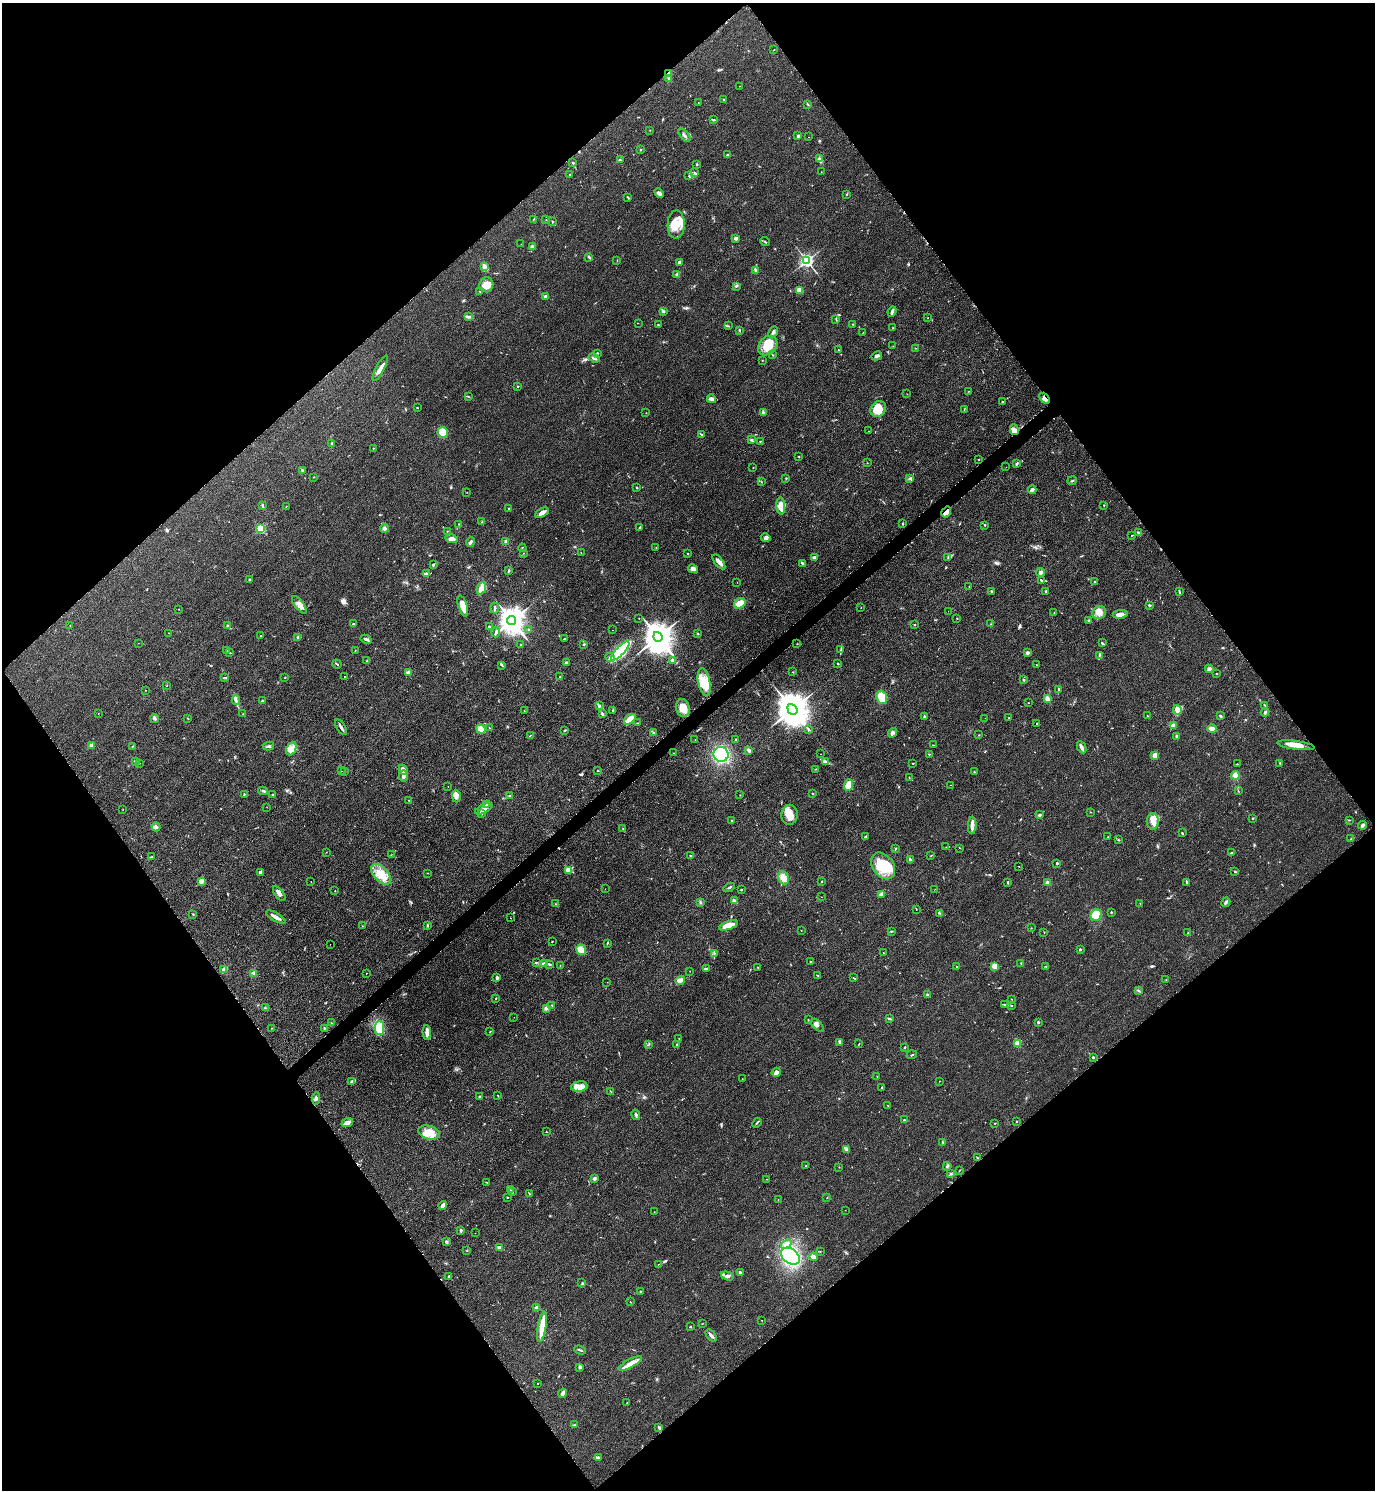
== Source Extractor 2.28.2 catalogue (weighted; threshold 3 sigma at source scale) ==
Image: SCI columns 313-5803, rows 7-5957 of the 5971 x 5974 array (HDU 1 of 3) = the unmasked area's bounding box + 8 px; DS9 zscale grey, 4 x 4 block average (1 PNG px = mean of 4 x 4 image px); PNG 1377 x 1492 px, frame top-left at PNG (2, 3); each listed source drawn as its Kron ellipse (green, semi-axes under 4 px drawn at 4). Shown black and unused: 50% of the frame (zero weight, under 2 of 3 exposures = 1% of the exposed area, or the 3 px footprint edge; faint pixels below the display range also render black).
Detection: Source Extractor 2.28.2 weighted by HDU 2 'WHT'. Background 0.0784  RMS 0.0076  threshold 0.0344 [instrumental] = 3 sigma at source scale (4.5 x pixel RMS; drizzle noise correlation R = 1.50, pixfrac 1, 0.05/0.05 arcsec/px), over >= 5 px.
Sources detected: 544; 2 inside a brighter object's white glare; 12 cosmic-ray / hot-pixel residue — neither listed nor drawn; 8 coinciding with a brighter row at this scale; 29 inside a brighter listed object's ellipse — not listed separately; the other 493 listed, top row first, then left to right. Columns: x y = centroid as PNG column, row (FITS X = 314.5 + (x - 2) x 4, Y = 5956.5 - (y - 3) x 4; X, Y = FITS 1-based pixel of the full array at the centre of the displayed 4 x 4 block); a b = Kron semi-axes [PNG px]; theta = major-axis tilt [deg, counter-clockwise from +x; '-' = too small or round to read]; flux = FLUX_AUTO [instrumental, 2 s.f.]
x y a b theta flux
774 50 2 2 - 1.5
669 73 3 2 - 19
669 78 3 2 - 8.1
740 86 2 2 - 1
724 100 2 2 - 1.2
698 102 2 2 - 0.86
808 104 2 2 - 2.6
714 120 3 2 - 2.4
650 130 2 2 - 1.8
685 135 8 2 -50 9.3
798 136 3 2 - 9.5
809 137 2 2 - 2.2
640 150 2 2 - 3.2
727 155 3 2 - 3.8
819 158 3 2 - 5.6
620 160 2 2 - 2.2
573 163 2 2 - 14
697 164 2 2 - 4.3
821 172 2 2 - 1.4
695 173 3 2 - 4.6
569 175 2 2 - 3.1
688 176 2 2 - 1.4
659 193 5 3 - 11
846 195 2 2 - 1.5
628 198 4 2 - 4.2
533 219 2 2 - 1.9
546 220 2 2 - 1
552 221 3 2 - 2.3
676 225 14 8 88 74
736 238 2 2 - 56
765 242 5 2 - 3.7
521 244 2 2 - 0.9
532 247 4 3 - 12
589 257 3 2 - 6.8
617 261 2 2 - 1.5
807 261 2 2 - 1300
679 262 2 2 - 9.2
485 267 3 3 - 8.1
756 270 3 2 - 11
677 275 3 3 - 13
486 285 7 7 - 50
736 286 3 2 - 4.8
799 290 3 3 - 41
480 292 2 2 - 1.2
545 297 2 2 - 53
892 311 5 2 - 13
664 312 2 2 - 1.7
468 317 3 2 - 6.2
928 318 2 2 - 1.7
836 319 3 2 - 3.1
638 323 2 2 - 1.1
658 324 2 2 - 2.4
852 324 2 2 - 1.3
728 326 2 2 - 3
893 328 2 2 - 1.7
739 330 3 2 - 4
773 332 6 3 63 10
863 332 2 2 - 1.2
768 346 11 8 47 79
893 346 2 2 - 0.72
916 348 2 2 - 1.7
838 350 2 2 - 2.5
597 353 4 2 - 4.4
773 355 2 2 - 2.6
877 356 5 2 - 14
594 358 6 3 -19 9.5
762 360 2 2 - 1.8
380 368 14 3 62 26
517 386 2 2 - 7
969 391 2 2 - 1.3
907 394 2 2 - 1.2
468 397 2 2 - 1.7
1044 398 6 4 -50 19
711 399 4 3 - 19
1003 401 2 2 - 4.4
417 408 2 2 - 2.6
878 409 8 7 - 95
964 409 3 2 - 2.2
763 412 3 2 - 4.8
646 413 2 2 - 1.5
1014 430 5 3 - 26
869 431 2 2 - 0.89
443 432 5 5 - 70
701 434 3 2 - 3.9
752 440 3 2 - 2.5
760 441 2 2 - 3.2
332 444 3 2 - 3.7
373 448 2 2 - 5.2
799 457 2 2 - 2
978 459 2 2 - 1.8
867 463 2 2 - 2
1017 463 3 2 - 5
1006 467 2 2 - 0.81
753 468 2 2 - 1.1
302 470 2 2 - 6
314 477 2 2 - 1.8
786 478 2 2 - 2
910 478 3 2 - 4.7
1072 481 5 2 - 5.2
761 482 2 2 - 1.6
636 487 2 2 - 2.3
1032 490 4 2 - 16
467 492 2 2 - 1.1
262 505 3 2 - 4.6
1104 505 2 2 - 2.1
286 506 2 2 - 1.1
781 506 8 4 -85 49
509 508 2 2 - 2.2
946 512 6 4 55 22
542 513 7 4 29 21
482 522 3 2 - 3.1
903 523 3 2 - 3.7
458 524 2 2 - 1.5
985 525 2 2 - 8
639 527 3 2 - 5.5
261 529 2 2 - 380
384 529 4 2 - 8
447 531 2 2 - 1.5
1139 533 3 2 - 9.5
1132 535 2 2 - 2.1
766 538 5 2 - 6.9
451 539 6 3 -12 21
506 541 3 2 - 5.8
470 542 5 2 - 9.2
656 547 2 2 - 1.9
522 548 4 2 - 5
524 553 2 2 - 1.7
581 553 2 2 - 1.6
687 554 2 2 - 2.2
814 557 3 2 - 10
948 558 3 2 - 4.7
719 562 9 3 -52 24
803 563 4 2 - 12
433 565 2 2 - 6.9
693 569 5 3 - 24
509 571 3 2 - 3.5
1041 572 4 3 - 14
426 574 4 2 - 8.7
249 579 3 2 - 3.3
1041 580 4 2 - 3.6
737 582 2 2 - 0.7
1094 582 2 2 - 3.2
969 586 2 2 - 2.1
481 588 6 2 67 81
992 591 2 2 - 7.6
1046 591 2 2 - 4.8
1179 592 4 2 - 5.3
740 603 6 5 - 48
299 605 10 4 -52 29
1149 605 4 2 - 5
463 606 11 4 -72 49
861 607 2 2 - 1.2
495 608 5 2 - 6.7
178 609 2 2 - 1.2
948 611 2 2 - 0.96
1054 613 2 2 - 1.6
1099 613 7 6 - 31
1120 614 7 3 9 35
639 618 2 2 - 0.83
957 618 2 2 - 1.9
512 620 4 4 - 6700
1088 620 2 2 - 5.2
353 624 2 2 - 15
991 624 2 2 - 2
70 625 2 2 - 1.9
914 625 2 2 - 7.6
227 626 2 2 - 4.1
489 627 2 2 - 14
529 630 3 2 - 6.2
613 630 2 2 - 1.8
496 632 5 3 - 8.2
169 633 2 2 - 0.93
698 634 3 2 - 2.2
261 636 2 2 - 1.9
298 637 3 2 - 5.6
658 637 5 4 - 9800
366 639 6 2 -23 8.4
565 639 4 2 - 5.3
138 643 2 2 - 0.82
1102 643 4 2 - 5.6
584 644 2 2 - 3.3
797 644 2 2 - 2.3
521 645 2 2 - 1.5
226 650 2 2 - 1.4
355 650 2 2 - 1.4
841 650 3 2 - 3.2
620 651 12 4 47 500
230 653 2 2 - 2.1
1027 653 3 3 - 10
1099 656 4 2 - 5.8
610 658 5 2 - 9.1
673 660 2 2 - 56
367 661 3 2 - 4.9
566 663 2 2 - 28
337 664 5 2 - 4.5
838 664 2 2 - 8.5
502 665 4 2 - 4
1037 665 2 2 - 1.9
1209 669 4 3 - 16
409 672 4 3 - 13
793 672 2 2 - 1.8
1216 674 2 2 - 1.9
345 676 2 2 - 1.2
225 677 3 2 - 3.2
560 677 2 2 - 1.9
285 678 2 2 - 2.2
1023 680 3 2 - 4.1
704 682 14 6 -78 97
167 686 2 2 - 1.1
1058 690 4 2 - 5.2
145 691 2 2 - 0.94
882 697 7 5 -67 78
1047 699 4 2 - 25
236 700 4 2 - 9
262 701 3 2 - 6.6
1029 703 2 2 - 1.2
1264 705 3 2 - 3.4
599 706 3 2 - 5.1
683 708 9 6 -78 46
792 709 6 4 -51 12000
613 710 3 2 - 3.8
1177 710 5 3 - 26
524 711 2 2 - 1.4
1265 712 4 2 - 6.9
98 713 2 2 - 1
243 714 2 2 - 1.3
602 714 4 2 - 7.1
1147 716 2 2 - 1.5
1220 716 3 2 - 5.7
924 717 2 2 - 4.7
155 718 5 3 - 7.7
188 718 2 2 - 3
985 718 2 2 - 1.1
1009 718 2 2 - 3
630 719 6 3 41 48
637 723 2 2 - 1.4
1037 723 2 2 - 12
1173 726 4 2 - 28
341 727 9 2 -60 12
489 728 2 2 - 2.3
481 729 5 4 - 44
808 729 2 2 - 3.3
1212 729 5 3 - 22
565 730 2 2 - 4.3
653 732 3 2 - 4.7
892 733 5 4 - 13
530 735 2 2 - 1.7
979 735 2 2 - 1.6
1176 736 3 2 - 5.2
695 740 2 2 - 1.9
736 740 2 2 - 2.9
91 745 2 2 - 63
933 745 3 2 - 2.7
1296 745 19 4 -8 50
133 746 2 2 - 2.6
269 746 5 2 - 9
1082 747 6 3 -63 15
291 749 7 4 66 26
749 750 3 3 - 11
674 753 2 2 - 0.86
721 754 7 7 - 400
821 754 2 2 - 0.84
929 754 2 2 - 7.1
1155 755 4 3 - 22
135 761 2 2 - 2.8
825 761 3 2 - 4.5
139 763 2 2 - 1
913 763 2 2 - 1.9
1280 763 3 2 - 1.8
1237 764 2 2 - 1.6
816 769 3 2 - 2.2
403 770 5 4 - 24
598 770 2 2 - 2.6
341 771 2 2 - 1.2
345 771 3 2 - 3
974 772 2 2 - 1.8
1235 775 4 3 - 41
403 776 6 3 -77 11
909 777 2 2 - 2
849 785 6 4 70 50
950 785 2 2 - 0.92
448 786 2 2 - 1.1
263 791 5 2 - 7
1238 791 2 2 - 2.2
244 794 2 2 - 4.2
813 794 2 2 - 2.7
272 795 2 2 - 2.4
510 795 3 2 - 3.1
740 795 2 2 - 1.4
456 796 6 4 -89 20
408 800 2 2 - 1.5
487 804 4 2 - 6.7
267 807 2 2 - 0.64
484 809 9 3 24 21
123 810 2 2 - 1.3
1090 812 2 2 - 1.6
481 814 2 2 - 2.1
790 815 10 8 88 51
1039 815 4 2 - 7.2
1253 818 2 2 - 2.2
1349 820 2 2 - 1.8
732 821 4 2 - 4.8
1153 821 8 6 -89 32
972 825 8 3 86 25
1363 825 4 2 - 13
156 827 4 3 - 12
623 829 2 2 - 2.9
1182 833 3 2 - 3.2
865 837 4 2 - 5
1108 837 2 2 - 1.9
1351 839 2 2 - 2.6
1118 840 2 2 - 2.3
946 847 2 2 - 1.7
896 848 2 2 - 2.3
959 848 2 2 - 1
326 852 2 2 - 1.2
1231 853 3 2 - 3.7
391 855 2 2 - 1.4
691 856 2 2 - 1.7
931 856 2 2 - 2.1
151 857 2 2 - 1.6
910 859 2 2 - 7.9
1057 863 2 2 - 16
883 866 15 10 -54 140
1019 866 2 2 - 1.8
568 870 2 2 - 130
1235 871 2 2 - 4.8
260 872 4 3 - 8.6
427 873 2 2 - 2.2
381 874 12 7 -47 92
783 878 7 5 -65 31
201 881 2 2 - 83
311 881 2 2 - 0.9
822 882 2 2 - 7.5
1007 882 3 2 - 3.4
1048 883 2 2 - 89
1187 883 3 2 - 3.5
729 887 6 2 29 6.1
605 889 2 2 - 0.93
935 889 2 2 - 1
741 890 3 2 - 2.4
335 891 2 2 - 2
279 894 9 3 -52 18
881 894 3 3 - 7.9
821 897 2 2 - 1.3
734 900 3 2 - 11
700 902 2 2 - 2.2
1226 902 5 2 - 10
1140 903 2 2 - 1.5
556 904 2 2 - 2.1
916 910 2 2 - 1.3
1111 912 2 2 - 7.4
939 913 2 2 - 3
193 914 2 2 - 2.6
1096 915 6 5 - 69
276 917 11 2 -29 34
510 918 2 2 - 0.95
729 925 10 4 19 60
362 926 2 2 - 1.3
427 926 3 2 - 4.8
1031 928 2 2 - 1.9
801 931 2 2 - 1.4
892 931 2 2 - 1.7
1044 932 2 2 - 1.8
1188 933 2 2 - 3.1
552 942 2 2 - 2.1
330 944 2 2 - 0.9
607 944 3 2 - 2.8
1080 949 2 2 - 13
581 950 5 5 - 52
714 953 2 2 - 3.2
883 953 2 2 - 1.3
536 962 2 2 - 2.1
811 962 2 2 - 9.2
544 963 3 2 - 6.5
1021 963 2 2 - 2.7
549 964 3 2 - 5.3
560 966 2 2 - 2.3
995 966 4 4 - 35
1045 966 2 2 - 1.7
758 967 2 2 - 1.5
957 967 3 2 - 2.8
706 969 4 3 - 7.7
224 970 4 3 - 25
690 971 2 2 - 0.94
254 973 3 3 - 11
366 973 2 2 - 2.3
817 975 2 2 - 1.5
497 978 3 2 - 9.7
853 978 2 2 - 3
680 980 5 3 - 30
1166 980 2 2 - 2.6
607 982 2 2 - 1.1
1138 990 2 2 - 2.3
928 995 2 2 - 3.5
495 999 2 2 - 1.4
1012 999 2 2 - 1.3
552 1005 2 2 - 2.3
1004 1005 2 2 - 2.5
1011 1006 2 2 - 3.2
266 1008 2 2 - 1.6
546 1008 2 2 - 64
514 1017 2 2 - 0.97
889 1019 4 2 - 5.7
808 1020 2 2 - 1.9
1038 1022 2 2 - 5.5
331 1023 2 2 - 2.2
817 1025 8 3 -47 14
271 1028 2 2 - 1.5
379 1028 7 5 -89 140
325 1029 3 2 - 11
427 1032 7 3 -86 22
490 1032 2 2 - 2.6
679 1039 3 2 - 2
840 1042 4 2 - 12
1018 1043 2 2 - 190
649 1044 2 2 - 2.4
676 1044 2 2 - 3.3
859 1044 2 2 - 2.2
905 1047 3 2 - 3.9
912 1055 5 2 - 3.5
1093 1057 2 2 - 15
776 1072 5 4 - 22
877 1076 2 2 - 1.7
742 1079 2 2 - 1.2
940 1081 2 2 - 1.1
352 1082 4 3 - 15
579 1086 8 5 8 28
882 1087 3 2 - 3.2
611 1092 3 2 - 2.4
480 1096 3 2 - 4.3
498 1096 3 2 - 2.6
316 1098 6 2 85 9
888 1106 2 2 - 1.2
636 1115 5 2 - 8.5
904 1120 2 2 - 3.1
1017 1121 2 2 - 7.9
347 1122 6 2 19 31
757 1123 5 2 - 4.8
995 1123 2 2 - 3.1
546 1132 2 2 - 1.3
429 1133 11 6 -15 69
943 1142 3 2 - 2.6
846 1150 4 2 - 4.5
977 1157 2 2 - 2.9
806 1166 2 2 - 4.3
947 1166 4 2 - 6.7
839 1167 2 2 - 1.8
959 1171 2 2 - 1.4
950 1173 3 2 - 3.7
594 1178 2 2 - 16
767 1179 2 2 - 1.3
487 1182 3 2 - 3.3
510 1190 2 2 - 2.3
512 1192 3 2 - 2.3
530 1194 2 2 - 1.8
508 1197 2 2 - 4.3
827 1197 2 2 - 1.5
778 1200 2 2 - 0.91
443 1205 4 2 - 24
845 1210 2 2 - 0.93
654 1212 2 2 - 0.89
461 1231 2 2 - 26
475 1233 2 2 - 0.82
446 1241 3 2 - 4.9
786 1244 6 4 39 26
500 1248 3 2 - 20
467 1250 2 2 - 2.4
820 1251 2 2 - 1.2
790 1256 10 7 -37 410
813 1257 4 3 - 15
658 1264 3 2 - 1.9
740 1272 3 2 - 6.2
449 1276 2 2 - 9.2
727 1276 6 3 -16 17
582 1283 2 2 - 1.4
640 1291 2 2 - 2.4
630 1302 2 2 - 1.2
537 1308 2 2 - 82
761 1320 2 2 - 1.6
702 1324 2 2 - 1.4
542 1327 15 3 81 100
690 1327 2 2 - 3.3
711 1335 7 2 -48 18
580 1350 6 2 -22 5.8
630 1363 13 4 28 37
580 1367 4 3 - 9
537 1383 2 2 - 1.4
563 1393 5 3 - 9.7
627 1402 2 2 - 1.4
574 1425 3 2 - 3.5
659 1428 3 2 - 3.7
598 1458 4 2 - 5.7
Overlapping masked pixels (flux is a lower limit): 4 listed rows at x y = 669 73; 1044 398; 1014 430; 946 512
Diffuse or blended objects may show on this block-average render without a row.